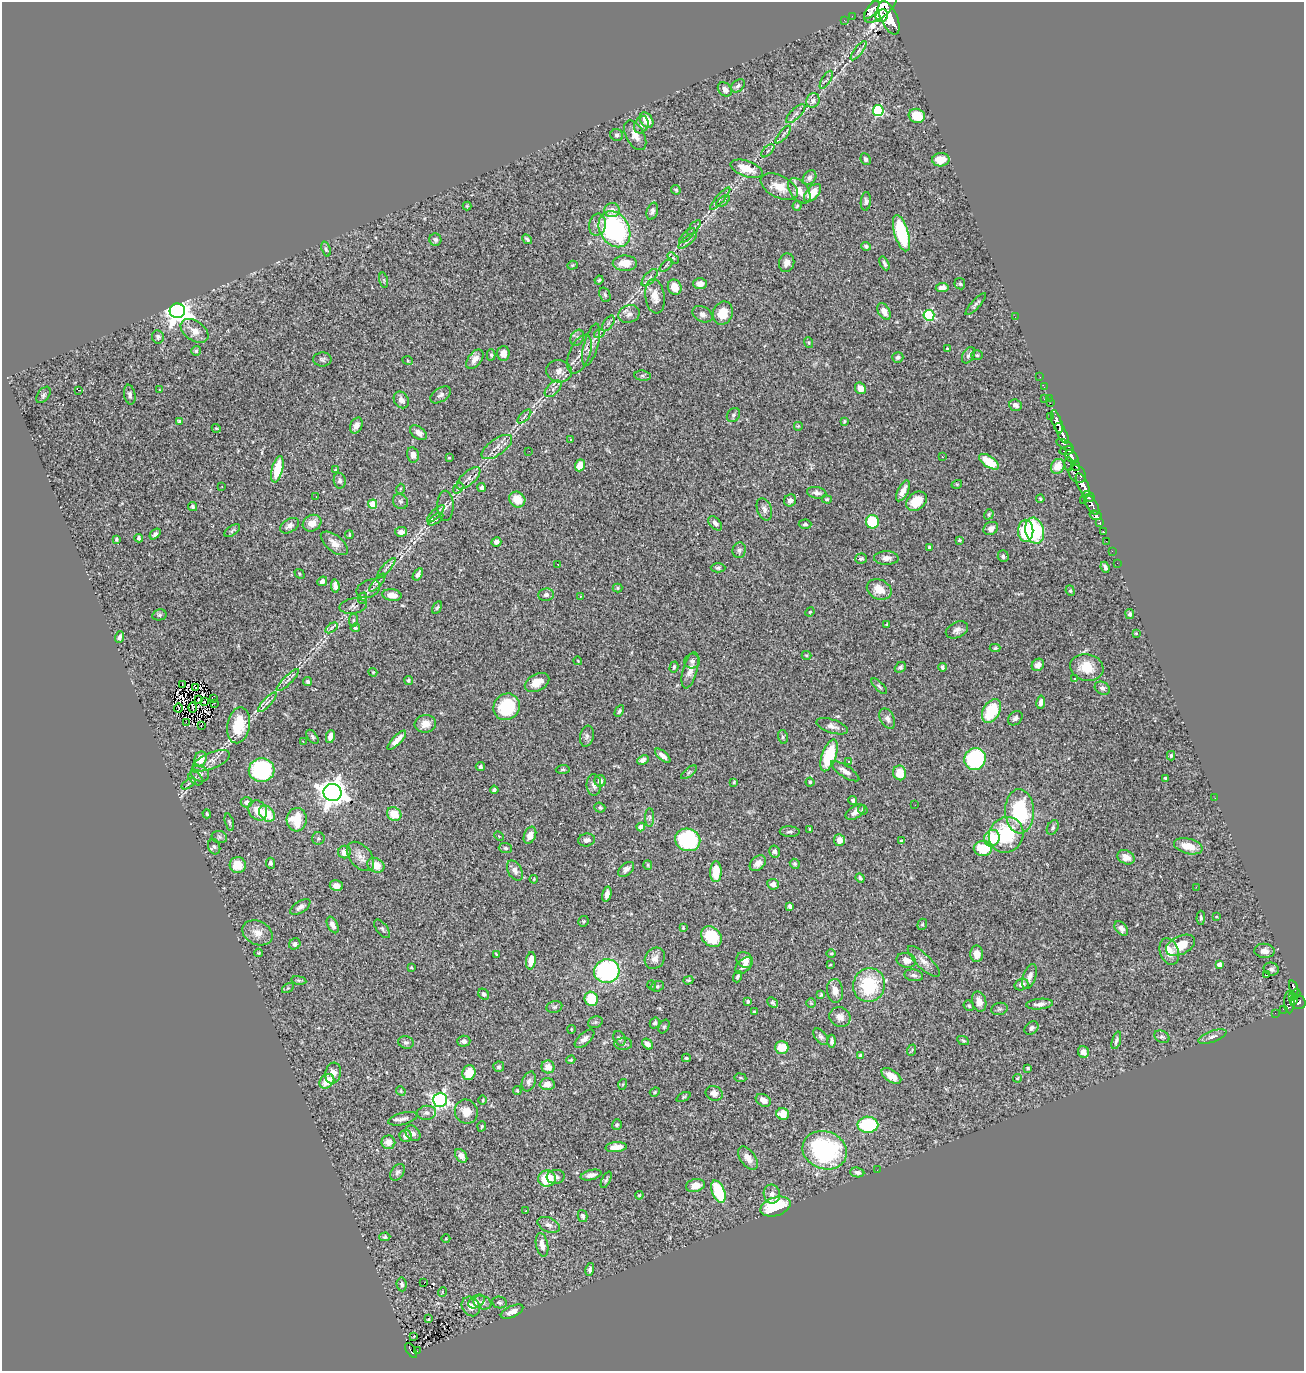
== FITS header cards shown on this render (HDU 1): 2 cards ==
NAXIS1  =                 1302
NAXIS2  =                 1369

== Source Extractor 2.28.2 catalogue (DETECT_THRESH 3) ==
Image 1302 x 1369 px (HDU 1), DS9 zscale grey, 1 PNG px = 1 image px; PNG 1306 x 1373 px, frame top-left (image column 1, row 1369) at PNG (2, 2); each listed source drawn as its Kron ellipse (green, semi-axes under 4 px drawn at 4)
Background 1.15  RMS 0.03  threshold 0.0888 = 3 sigma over >= 5 px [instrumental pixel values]
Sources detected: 489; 3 with non-positive FLUX_AUTO (blend fragments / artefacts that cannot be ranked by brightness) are neither listed nor drawn; the other 486 listed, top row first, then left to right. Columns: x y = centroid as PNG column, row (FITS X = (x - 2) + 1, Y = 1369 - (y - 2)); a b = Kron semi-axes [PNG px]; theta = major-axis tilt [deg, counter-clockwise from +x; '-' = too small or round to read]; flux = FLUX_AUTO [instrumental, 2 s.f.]
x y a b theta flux
880 7 20 9 41 1800
872 10 11 5 51 370
852 16 2 2 - 4
882 16 7 5 47 760
889 18 18 8 -66 2200
844 20 3 2 - 4.4
859 51 11 4 53 5.7
826 80 10 2 59 2.9
738 86 8 5 41 5.5
725 89 8 6 -45 8.1
813 101 7 6 - 10
878 111 5 5 - 180
796 114 12 5 44 7.2
917 116 8 7 - 57
647 120 8 6 -55 31
641 125 9 7 63 8.2
617 135 6 6 - 5.2
635 135 16 9 -61 19
783 135 11 4 50 5.1
768 151 8 3 45 3
866 159 6 4 -63 5.7
941 160 8 6 2 27
746 169 17 7 -19 37
810 177 8 6 55 8
779 187 20 11 -26 32
676 190 5 4 - 3
799 191 14 9 -51 20
812 193 11 6 48 34
720 199 14 2 49 5
723 201 8 4 37 4.4
866 201 9 5 84 5.1
467 206 4 4 - 1.9
797 206 5 4 - 3.1
612 210 7 7 - 13
652 211 9 5 72 7.2
597 225 11 8 78 11
694 227 9 3 50 3.1
614 229 19 14 -59 320
901 233 19 7 -74 130
687 236 10 2 42 3
527 239 5 3 - 3.3
435 240 6 6 - 4.6
688 241 11 3 39 4.6
866 246 5 4 - 4.5
326 249 8 4 -72 3.3
673 258 7 4 -43 2.9
625 263 12 7 1 32
787 263 9 7 75 10
884 263 7 3 -64 4.9
572 265 5 4 - 2.4
666 265 8 3 45 2.6
650 278 10 5 49 6.5
384 280 8 3 -77 2.4
599 280 4 4 - 2.7
700 284 7 5 -1 15
960 284 6 5 - 3.2
675 287 8 6 -67 26
942 288 6 4 5 13
605 295 7 5 -69 4.5
655 296 17 9 -82 24
976 304 14 3 47 4.9
177 311 7 7 - 2200
884 312 9 5 -58 16
723 313 12 9 70 39
629 314 11 8 20 11
702 314 11 7 -29 8.4
929 315 5 5 - 160
1015 317 2 2 - 45
608 323 9 4 56 5.1
194 331 15 10 -36 22
599 334 5 3 - 2
158 337 6 6 - 5.3
577 338 8 6 62 6.2
809 343 5 3 - 2.6
591 345 22 7 75 16
947 349 4 3 - 2.6
196 351 5 4 - 3.4
503 353 7 6 - 16
580 354 20 10 68 19
491 355 5 4 - 3.1
969 355 9 5 61 5
977 355 6 5 - 3.3
898 357 5 5 - 5.1
322 359 9 7 1 5.7
475 359 11 6 52 14
408 361 5 3 - 1.8
559 371 13 11 -15 17
642 376 8 5 -6 4.1
1040 377 2 2 - 6.2
1044 387 2 2 - 7
860 388 6 5 - 16
553 389 10 5 44 8
78 390 3 2 - 26
160 390 4 2 - 1.4
43 395 9 5 53 4.9
130 395 10 5 -79 6.8
441 395 11 7 33 7.7
1044 399 3 2 - 34
1049 399 2 2 - 9.5
401 400 9 7 -56 11
1050 403 2 2 - 6.5
1015 405 6 5 - 8.5
733 415 7 6 - 4.3
524 416 9 3 46 3.4
1050 416 3 2 - 10
179 421 4 4 - 2.5
844 421 4 3 - 2.3
1057 422 12 4 -71 720
356 426 8 6 63 14
798 426 5 5 - 2.3
216 428 4 3 - 1.8
418 433 9 6 -37 11
1062 433 11 4 -63 680
571 439 3 2 - 2.1
1065 445 9 4 -29 160
497 447 18 8 35 14
529 451 2 2 - 4.8
1067 451 7 4 9 220
413 455 7 6 - 12
942 457 3 2 - 2
1072 457 8 5 -45 370
449 458 3 3 - 1.8
989 462 11 5 -34 46
1069 464 7 4 -88 120
580 465 6 5 - 32
1076 465 5 3 - 110
1058 466 8 6 58 28
277 469 14 5 76 54
336 470 4 3 - 2.6
1077 474 9 7 -43 370
468 478 15 6 42 9.5
340 481 8 6 -80 6.1
957 484 5 3 - 1.8
1083 485 13 5 -66 990
222 487 2 2 - 1.2
482 487 4 4 - 6.4
458 488 6 3 53 2.2
400 489 5 3 - 2
903 491 11 5 63 15
817 493 10 5 -9 8.4
1088 496 6 4 -35 200
316 497 2 2 - 0.97
517 499 8 7 - 35
827 499 5 4 - 2.5
1040 499 4 3 - 2.3
790 500 6 5 - 8.4
400 501 8 7 - 5.2
917 501 11 8 36 43
1083 501 4 2 - 19
373 504 4 4 - 58
1092 505 11 5 -57 600
445 506 15 8 -89 9.6
193 507 5 4 - 3.7
764 509 11 7 -70 8.3
436 514 11 3 45 5.4
989 514 5 4 - 3.4
1096 515 6 4 -18 220
436 519 8 4 36 4.6
872 522 7 6 - 78
312 523 10 8 30 19
715 523 8 5 -48 7.8
1099 523 4 3 - 85
805 524 6 4 1 3.8
290 526 10 6 31 8.2
991 528 7 6 - 12
232 531 9 4 37 4
1026 531 11 7 88 72
1035 531 13 9 -76 150
401 532 6 4 5 9
1103 532 3 3 - 26
155 534 6 4 40 5.8
349 535 4 3 - 2.1
139 538 4 3 - 5.1
116 539 4 3 - 3.1
960 540 3 3 - 2.6
1106 541 2 2 - 6.6
496 542 5 4 - 9.8
334 543 16 8 -39 16
930 547 4 3 - 6.9
739 550 8 6 76 5.8
1112 551 2 2 - 6.6
1003 556 6 5 - 4.2
886 558 12 6 -1 11
861 559 6 5 - 4.1
1117 563 2 2 - 18
558 564 3 2 - 3.5
1105 567 6 3 -67 4.6
386 568 13 4 49 6.2
718 568 7 4 0 3.9
300 574 5 4 - 2.5
418 574 7 4 58 6.2
322 581 5 4 - 8.1
377 583 11 4 50 6
335 586 6 4 -83 11
618 588 5 4 - 2.2
368 589 12 8 24 10
879 589 13 10 -25 30
1070 591 5 4 - 2.7
392 595 9 6 -9 16
546 595 7 6 - 6.5
580 596 4 3 - 2.1
363 598 6 4 70 2.9
353 606 14 7 9 7.7
437 608 6 4 61 3.2
810 612 5 4 - 2.2
1130 614 5 4 - 5
159 615 7 5 14 3.4
353 620 7 3 82 2.3
887 624 3 2 - 1.9
331 628 7 3 34 2.2
355 628 5 4 - 3.1
957 630 12 7 25 9.9
1136 633 3 3 - 2
119 637 6 3 70 5.3
995 648 5 4 - 2.7
806 655 5 3 - 2.2
578 661 4 3 - 1.6
692 661 8 7 - 6.3
1038 665 6 5 - 12
674 667 6 3 75 3.3
900 667 6 5 - 5.3
942 667 4 3 - 3.9
1087 667 17 13 -10 40
690 670 18 7 75 15
373 672 4 4 - 2
1075 679 3 3 - 4.8
288 680 15 4 44 7.9
408 680 5 4 - 4.8
308 682 4 4 - 4.1
537 683 13 8 28 24
182 684 3 2 - 3.5
879 686 10 4 -45 3.6
195 687 3 2 - 1.7
1102 688 8 6 -28 6.9
213 699 3 2 - 0.71
199 700 2 2 - 1.7
204 702 3 2 - 1.3
267 702 12 3 47 5.4
1041 702 7 4 80 7.7
214 703 3 2 - 0.97
193 707 5 2 - 2.6
507 707 14 12 50 97
178 708 4 2 - 0.99
619 711 6 4 62 3.7
991 711 13 8 60 90
1015 718 8 6 40 6.6
887 719 11 7 -63 9.3
186 722 3 2 - 0.19
425 724 10 9 - 20
239 725 18 11 79 67
201 726 3 2 - 7.7
832 726 16 6 -18 11
587 736 10 6 79 6.3
312 737 8 4 -54 4
330 737 6 4 78 11
783 737 7 5 -75 3.6
397 740 13 4 46 18
303 742 3 2 - 1.1
829 755 17 7 70 100
663 756 9 4 -41 11
1171 756 5 4 - 3.3
200 759 7 6 - 26
975 759 11 10 - 200
643 760 6 4 26 7.3
211 761 20 8 22 15
849 761 4 3 - 3.7
480 767 4 4 - 4.2
563 769 7 4 4 2.9
262 770 13 12 - 200
845 771 16 5 -33 12
689 772 9 4 40 3.5
900 773 7 6 - 35
200 774 9 7 -26 7.7
196 778 8 5 -40 5.4
1166 778 4 3 - 3
600 781 6 5 - 9.2
734 782 4 3 - 2.9
810 782 4 4 - 2.5
188 784 8 3 36 3.5
594 785 11 7 -89 8.6
494 790 4 4 - 5
332 793 9 8 - 2300
1215 798 2 2 - 1.4
853 800 4 4 - 3.8
246 802 6 5 - 8.7
915 805 3 2 - 1.4
600 808 5 5 - 3.9
258 810 11 8 -54 28
863 810 5 4 - 3.6
1020 811 22 14 -88 150
855 812 10 6 32 13
207 814 4 3 - 2.3
267 814 9 6 -49 42
394 814 7 6 - 37
650 817 9 4 90 5.1
297 820 12 10 86 57
229 822 9 3 -74 3.1
641 827 4 4 - 15
1053 827 8 5 63 4.2
810 829 4 3 - 1.7
790 832 10 5 -3 4.9
530 835 9 6 67 17
1006 835 18 17 - 120
499 836 5 3 - 2.1
219 837 8 6 -15 4
318 838 6 6 - 3.8
992 838 8 7 - 57
586 840 8 6 8 7.4
688 840 12 11 - 170
839 840 6 5 - 17
902 841 4 3 - 2.8
1188 846 15 7 -14 33
214 847 8 6 -71 4.6
505 848 7 5 -4 3.7
983 848 9 7 2 65
344 852 6 6 - 24
774 852 6 5 - 6.8
360 856 17 10 -50 17
1126 857 9 6 -27 14
270 863 5 4 - 4.9
758 863 9 6 40 13
795 864 5 4 - 3.8
238 865 8 8 - 33
376 865 9 7 -25 33
648 865 5 4 - 2.2
626 869 9 5 40 7
515 871 11 7 -60 8.8
716 872 10 6 88 40
860 878 5 3 - 4.3
534 879 4 3 - 1.9
773 884 6 5 - 12
336 886 6 5 - 10
1196 887 2 2 - 110
607 894 7 4 76 12
790 906 4 4 - 5.3
300 907 11 5 34 9.1
1216 917 3 2 - 1.4
1201 918 7 4 89 4.3
583 921 5 5 - 2.7
922 924 6 4 69 2.7
333 925 9 5 -63 9.7
683 928 4 3 - 2.1
1121 928 8 5 -50 11
382 929 11 5 -54 4.7
257 933 16 12 -26 21
711 937 11 9 -45 75
295 944 6 5 - 5
1181 945 15 9 26 41
1169 951 14 9 -71 26
1264 951 10 7 -4 11
258 953 4 3 - 1.9
831 953 5 3 - 1.9
496 954 3 2 - 1.9
977 954 8 6 -88 18
655 958 11 9 54 14
745 960 8 7 - 14
906 960 10 7 -15 15
531 961 8 5 82 19
924 961 21 7 -44 16
1219 964 4 4 - 10
830 965 4 2 - 1.5
744 966 10 6 45 11
411 967 3 3 - 1.8
1271 969 7 6 - 5.7
607 971 13 11 13 260
1267 974 3 3 - 28
914 975 9 6 -9 6.9
1030 976 13 6 72 11
738 977 6 3 69 4.1
299 980 7 4 -8 2.9
688 980 5 4 - 2.4
651 985 5 3 - 1.8
869 985 17 15 65 120
1021 985 7 6 - 9.4
657 986 7 5 21 3.2
1294 987 7 4 -71 110
288 988 6 4 34 2.6
835 991 12 8 -82 16
1296 993 4 3 - 110
484 994 6 5 - 4.4
821 994 4 3 - 2.7
1292 997 4 3 - 32
591 999 7 6 - 61
1293 1001 4 4 - 170
748 1002 3 3 - 3
979 1002 10 7 -74 14
1289 1002 11 5 90 300
1298 1002 7 7 - 240
772 1003 6 4 -44 3.4
811 1003 5 5 - 2.4
1040 1004 13 5 6 11
969 1006 5 5 - 3.1
554 1007 8 6 16 3.9
999 1009 8 6 15 4.4
1283 1009 4 3 - 11
754 1011 3 3 - 1.9
1275 1013 2 2 - 3.2
840 1017 11 9 -35 14
595 1022 7 5 21 3.6
655 1023 5 4 - 4.4
664 1027 7 5 62 3.4
1031 1028 8 6 37 5.1
571 1029 4 3 - 2.1
1212 1036 14 5 19 8.3
821 1037 9 5 -53 5.8
1162 1037 8 5 -25 4.7
620 1038 8 5 -61 6
585 1039 12 6 41 11
963 1040 6 4 -27 3.2
1116 1040 9 4 73 5.3
464 1041 6 5 - 7.5
832 1041 6 4 -90 6.5
406 1042 8 6 -14 5.6
623 1044 9 6 3 6.2
647 1044 6 4 -40 9.5
782 1047 7 6 - 35
912 1050 6 3 71 2
1083 1052 6 5 - 12
860 1055 3 3 - 2.4
686 1058 4 3 - 2.7
571 1060 4 3 - 2.3
499 1067 5 5 - 3.9
548 1067 6 6 - 23
1028 1068 3 2 - 1.9
333 1073 10 8 76 14
469 1073 7 6 - 37
891 1076 11 6 -32 21
740 1078 6 3 -8 2.2
1017 1078 4 4 - 1.7
327 1081 8 6 42 31
529 1081 10 6 70 8.1
547 1084 7 6 - 15
623 1084 5 3 - 1.7
401 1091 5 4 - 2.2
517 1091 4 3 - 2
655 1092 5 4 - 2.3
714 1093 9 7 -23 13
683 1097 7 4 27 2.9
440 1100 7 7 - 560
483 1100 4 3 - 1.9
763 1100 8 6 -31 14
466 1112 12 11 - 23
426 1113 9 7 8 7.4
783 1114 6 6 - 28
403 1119 15 6 15 10
617 1125 5 5 - 3.8
868 1125 10 8 0 140
482 1126 5 4 - 2
413 1133 8 6 -49 7.8
406 1136 6 6 - 13
388 1142 7 7 - 17
616 1147 10 5 5 18
825 1150 23 18 -20 280
461 1156 7 5 -54 11
748 1158 13 7 -53 17
877 1170 2 2 - 0.82
397 1172 9 6 58 6.2
857 1172 7 5 -7 7.3
591 1175 10 5 13 8.3
556 1177 9 7 7 6.8
547 1179 9 8 - 63
606 1180 9 4 65 3.7
695 1185 9 6 14 21
718 1192 12 6 -67 100
772 1194 9 8 - 11
639 1195 4 3 - 1.8
775 1207 15 9 18 110
526 1211 3 2 - 2.2
583 1216 6 4 -76 6.1
549 1225 12 7 -24 8.5
385 1237 5 4 - 3.7
446 1239 4 3 - 1.5
542 1245 12 6 -78 17
590 1269 6 4 78 5.1
424 1283 2 2 - 0.55
402 1284 7 5 -83 4.5
442 1292 5 3 - 1.6
476 1302 9 6 34 6.3
499 1302 7 6 - 4.1
482 1303 9 6 -20 7.2
471 1306 10 8 -55 16
512 1312 12 5 26 13
429 1319 3 3 - 7.3
414 1336 3 2 - 3.4
411 1350 8 4 -56 87
417 1351 2 2 - 7.9
At the frame edge (FLAGS 8, measured only in part): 1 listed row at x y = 880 7
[3 non-positive-flux detections neither listed nor drawn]